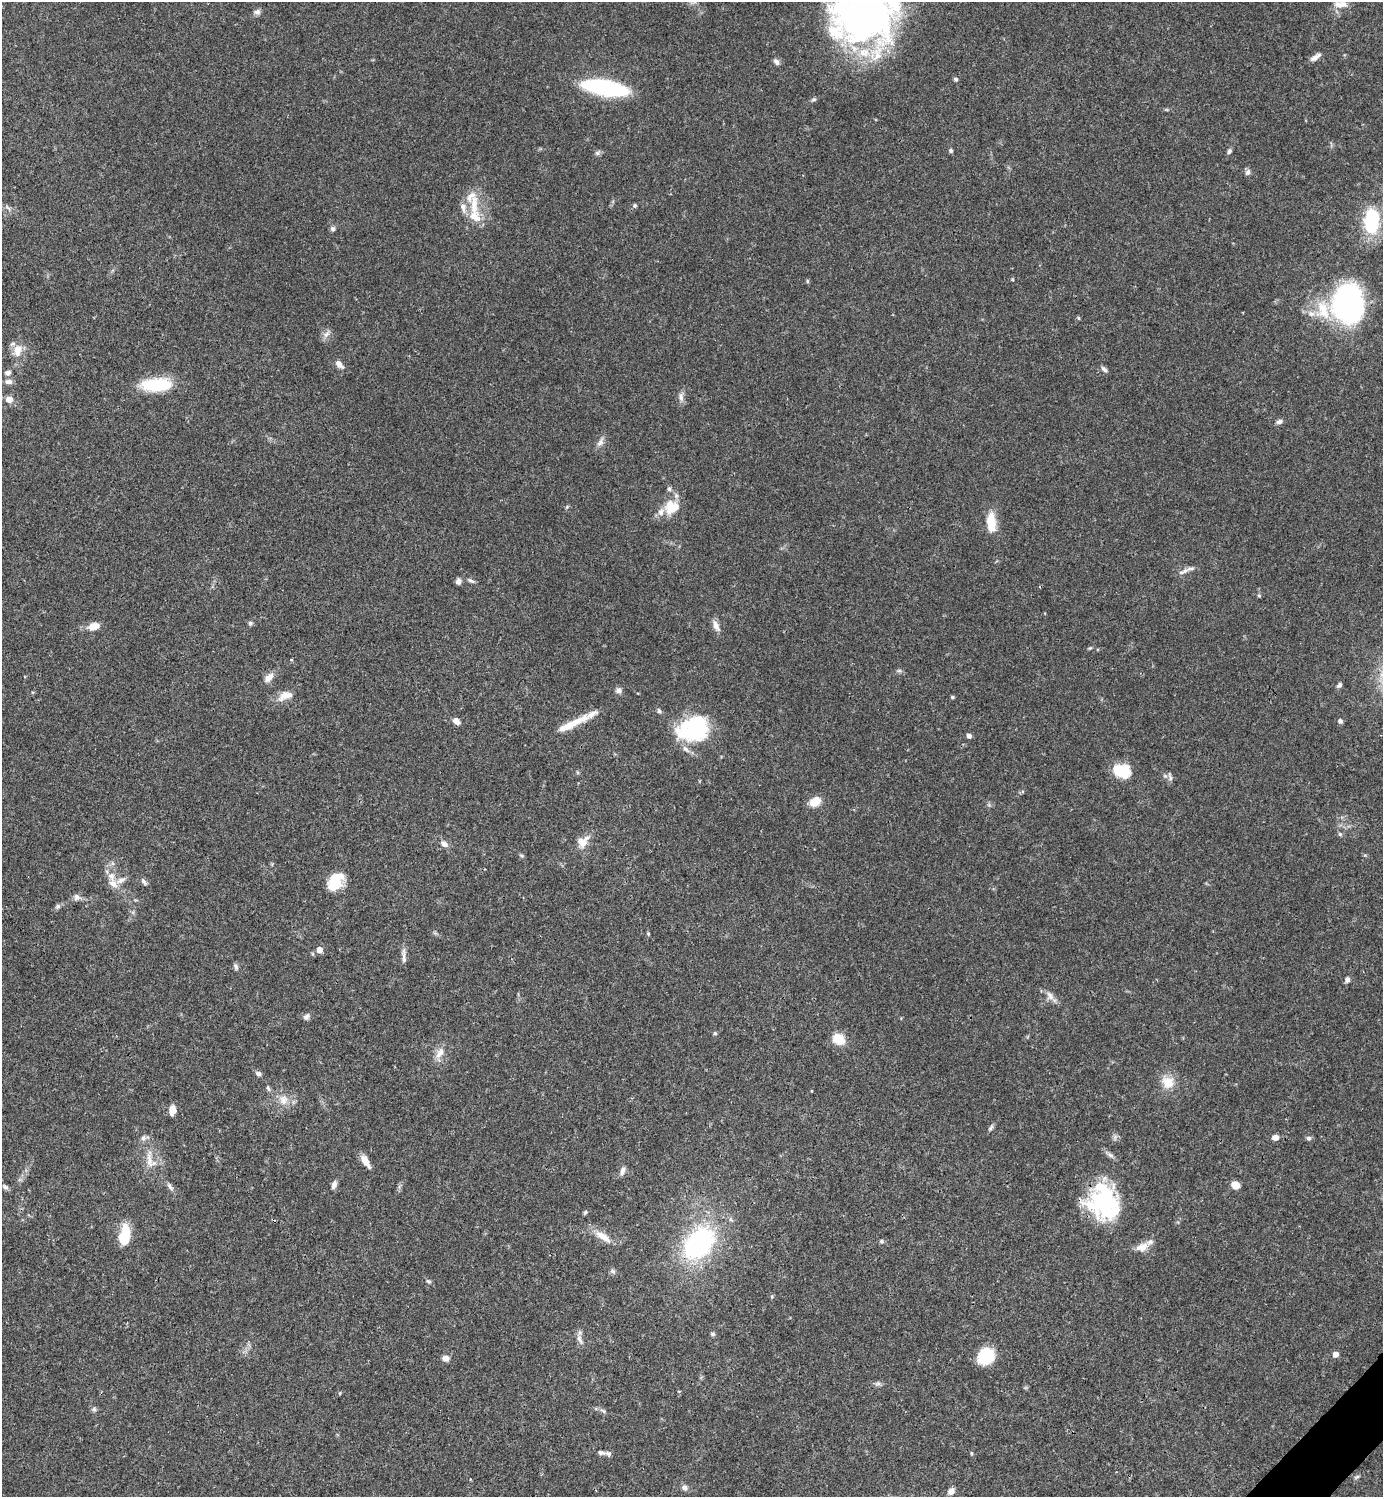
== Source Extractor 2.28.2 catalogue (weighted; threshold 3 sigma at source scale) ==
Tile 6 of 4 x 4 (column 2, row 2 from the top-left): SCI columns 1680-3060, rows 2989-4483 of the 5981 x 5982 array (HDU 1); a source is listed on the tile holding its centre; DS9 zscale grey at full resolution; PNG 1385 x 1499 px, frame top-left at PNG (2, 2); no overlay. Shown black and unused: <1% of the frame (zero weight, under 3 of 4 exposures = <1% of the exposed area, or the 3 px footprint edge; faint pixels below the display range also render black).
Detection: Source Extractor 2.28.2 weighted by HDU 2 'WHT'; one run over the whole footprint, this tile lists its part. Background 0.0392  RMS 0.0027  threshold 0.012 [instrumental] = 3 sigma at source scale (4.5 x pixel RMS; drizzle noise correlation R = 1.50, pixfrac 1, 0.05/0.05 arcsec/px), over >= 5 px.
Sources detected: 133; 1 too faint to see at this stretch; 2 inside a brighter object's white glare — not listed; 11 inside a brighter listed object's ellipse — not listed separately; the other 119 listed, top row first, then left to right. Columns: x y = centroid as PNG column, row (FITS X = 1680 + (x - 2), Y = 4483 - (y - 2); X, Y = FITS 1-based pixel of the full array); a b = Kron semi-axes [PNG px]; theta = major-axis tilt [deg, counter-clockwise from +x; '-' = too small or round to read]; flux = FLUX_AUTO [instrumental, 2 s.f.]
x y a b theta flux
1340 4 18 8 -2 2.2
257 12 9 7 0 0.91
863 16 76 61 -2 120
1315 57 15 6 33 1.4
776 62 9 6 -46 0.89
956 79 6 5 - 0.5
605 88 33 10 -10 54
814 99 8 5 7 0.49
951 151 6 5 - 0.48
1229 151 7 5 70 0.61
597 153 8 6 27 0.63
1248 172 7 7 - 0.91
474 205 31 11 88 5.6
635 205 5 5 - 0.45
463 207 17 7 -74 1.7
8 208 11 4 -39 0.77
1371 221 32 19 86 16
333 229 6 6 - 0.76
807 281 6 4 -90 0.33
1348 304 35 28 -84 67
1311 314 10 8 -1 1.7
1078 318 6 4 -88 0.28
327 334 13 6 56 1.2
17 351 20 12 67 3.7
339 364 13 7 -46 1.6
1104 369 10 5 -44 0.82
8 373 9 7 14 0.92
8 382 11 7 1 1.3
156 385 33 14 3 13
681 397 13 7 -87 1.3
9 399 9 8 - 2
1279 422 8 6 17 0.92
600 442 15 7 62 1.4
567 507 6 4 46 0.33
671 507 21 18 34 6.1
991 522 24 10 -86 5.4
1185 571 11 6 45 1.3
458 581 6 6 - 1.3
471 581 10 5 -25 0.68
1259 596 6 4 -20 0.3
250 623 6 6 - 0.56
94 626 14 9 16 2.9
716 626 17 7 -63 1.6
1090 648 5 5 - 0.31
291 660 4 3 - 0.25
899 671 7 4 0 0.48
269 677 13 8 46 2
1339 685 7 5 46 0.68
618 690 7 7 - 1.1
285 696 22 11 22 3.1
952 697 5 4 - 0.39
659 711 7 5 -73 0.51
456 721 7 6 - 1.8
1340 721 6 6 - 0.65
572 724 46 8 26 6.7
694 729 32 24 23 26
969 736 6 5 - 0.9
1124 771 18 15 25 6.9
577 772 6 4 -71 0.32
1170 777 13 5 -79 0.83
815 802 12 9 33 4
1340 834 6 5 - 0.45
583 842 17 12 48 3.3
444 844 12 8 -37 1.5
521 855 6 4 -19 0.37
335 881 20 14 55 7.3
144 882 12 6 -55 0.8
113 884 17 10 -53 2.6
77 897 10 8 88 1.1
58 906 7 6 - 0.65
648 934 5 4 - 0.29
319 950 6 5 - 2.1
404 956 23 5 -88 1.4
236 967 10 5 -62 0.68
1347 980 7 5 63 0.96
1050 996 13 9 -62 1.8
306 1017 9 7 42 0.94
715 1033 5 4 - 0.41
838 1039 16 12 -30 4.7
440 1053 18 9 58 2.5
258 1074 7 6 - 0.79
1168 1082 15 14 - 4.6
268 1088 9 5 -71 0.61
283 1100 15 14 - 3.3
172 1110 9 7 86 2.8
991 1127 8 5 63 0.64
1275 1137 8 6 11 1.3
1309 1138 7 6 - 0.63
1110 1155 11 5 -32 0.95
150 1160 31 13 -73 5.2
365 1161 16 6 -60 2.6
622 1171 12 6 77 1.2
334 1185 10 6 73 1.1
1236 1185 7 6 - 3.2
170 1186 13 5 -52 0.99
5 1187 9 5 -33 0.69
1105 1199 40 35 79 29
585 1212 6 4 50 0.43
126 1232 23 9 -79 5.5
603 1236 24 9 -34 3.7
881 1241 6 6 - 0.47
699 1243 26 18 46 54
1142 1247 17 11 24 2.9
612 1271 8 6 -34 0.69
428 1281 7 5 -32 0.53
713 1334 7 5 -14 0.47
579 1339 17 6 -65 1.5
1335 1354 5 5 - 2
986 1356 17 14 40 11
445 1358 8 6 -4 1.7
878 1383 9 5 6 0.73
340 1393 5 3 - 0.24
94 1409 7 7 - 0.62
603 1411 10 5 -25 0.76
601 1453 11 6 -10 0.91
971 1453 6 3 -71 0.28
1357 1477 8 4 23 0.45
684 1488 8 8 - 1
951 1491 9 7 45 1.6
Overlapping masked pixels (flux is a lower limit): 2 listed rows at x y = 863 16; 1105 1199
Isophote crosses this tile's border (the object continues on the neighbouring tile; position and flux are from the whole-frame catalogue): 1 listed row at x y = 863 16